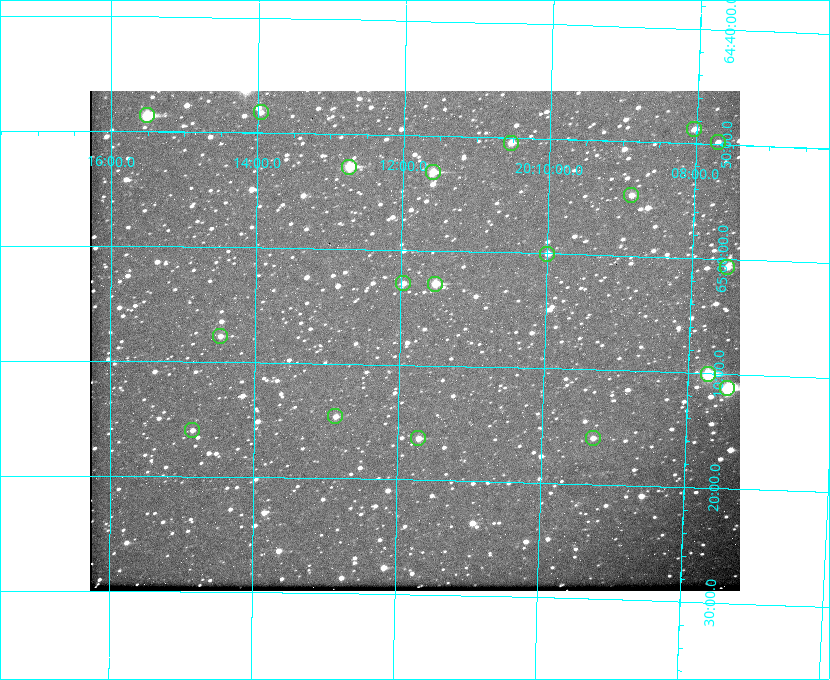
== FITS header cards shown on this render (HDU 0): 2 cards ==
NAXIS1  =                  650
NAXIS2  =                  500

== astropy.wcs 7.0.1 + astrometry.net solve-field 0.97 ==
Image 650 x 500 px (HDU 0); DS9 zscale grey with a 90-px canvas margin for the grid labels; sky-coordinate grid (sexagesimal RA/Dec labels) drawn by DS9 from the SOLVED WCS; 19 Tycho-2 reference stars matched to detected sources circled (green)
Header WCS: none
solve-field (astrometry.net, Tycho-2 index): SOLVED blind (the file carries no WCS)
Solved WCS: RA---TAN-SIP/DEC--TAN-SIP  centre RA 20:11:48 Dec +65:08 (302.95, +65.13 deg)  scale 5.23 arcsec/px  FOV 56.7' x 43.6'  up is +179 deg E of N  parity flipped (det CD > 0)
(file carries no celestial WCS; the grid is the blind solution)
Tycho-2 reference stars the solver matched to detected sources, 19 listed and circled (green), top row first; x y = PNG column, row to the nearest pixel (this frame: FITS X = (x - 90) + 1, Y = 500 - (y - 91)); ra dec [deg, ICRS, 3 dp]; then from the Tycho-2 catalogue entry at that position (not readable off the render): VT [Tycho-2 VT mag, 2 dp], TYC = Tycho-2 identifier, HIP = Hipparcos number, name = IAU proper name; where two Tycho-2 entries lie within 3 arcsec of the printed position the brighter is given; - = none
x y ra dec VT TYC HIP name
261 112 303.488 +64.804 11.29 4240-68-1 - -
147 115 303.878 +64.810 8.93 4240-794-1 - -
694 129 302.008 +64.813 10.38 4240-809-1 - -
718 142 301.927 +64.830 11.16 4240-869-1 - -
511 143 302.633 +64.841 10.69 4240-985-1 - -
349 167 303.184 +64.880 9.02 4240-488-1 - -
433 172 302.897 +64.886 9.40 4240-717-1 - -
631 195 302.216 +64.912 11.03 4240-1279-1 - -
547 254 302.498 +65.000 11.22 4240-149-1 - -
727 267 301.878 +65.011 10.80 4240-59-1 - -
403 283 302.992 +65.048 11.44 4240-88-1 - -
435 284 302.882 +65.048 10.25 4240-98-1 - -
220 336 303.620 +65.129 11.18 4240-34-1 - -
708 374 301.932 +65.168 8.01 4240-866-1 99147 -
727 388 301.862 +65.188 7.70 4240-604-1 99125 -
335 416 303.217 +65.244 11.17 4240-236-1 - -
192 430 303.713 +65.266 11.45 4240-564-1 - -
418 438 302.928 +65.273 10.74 4240-760-1 - -
593 438 302.323 +65.266 11.19 4240-188-1 - -